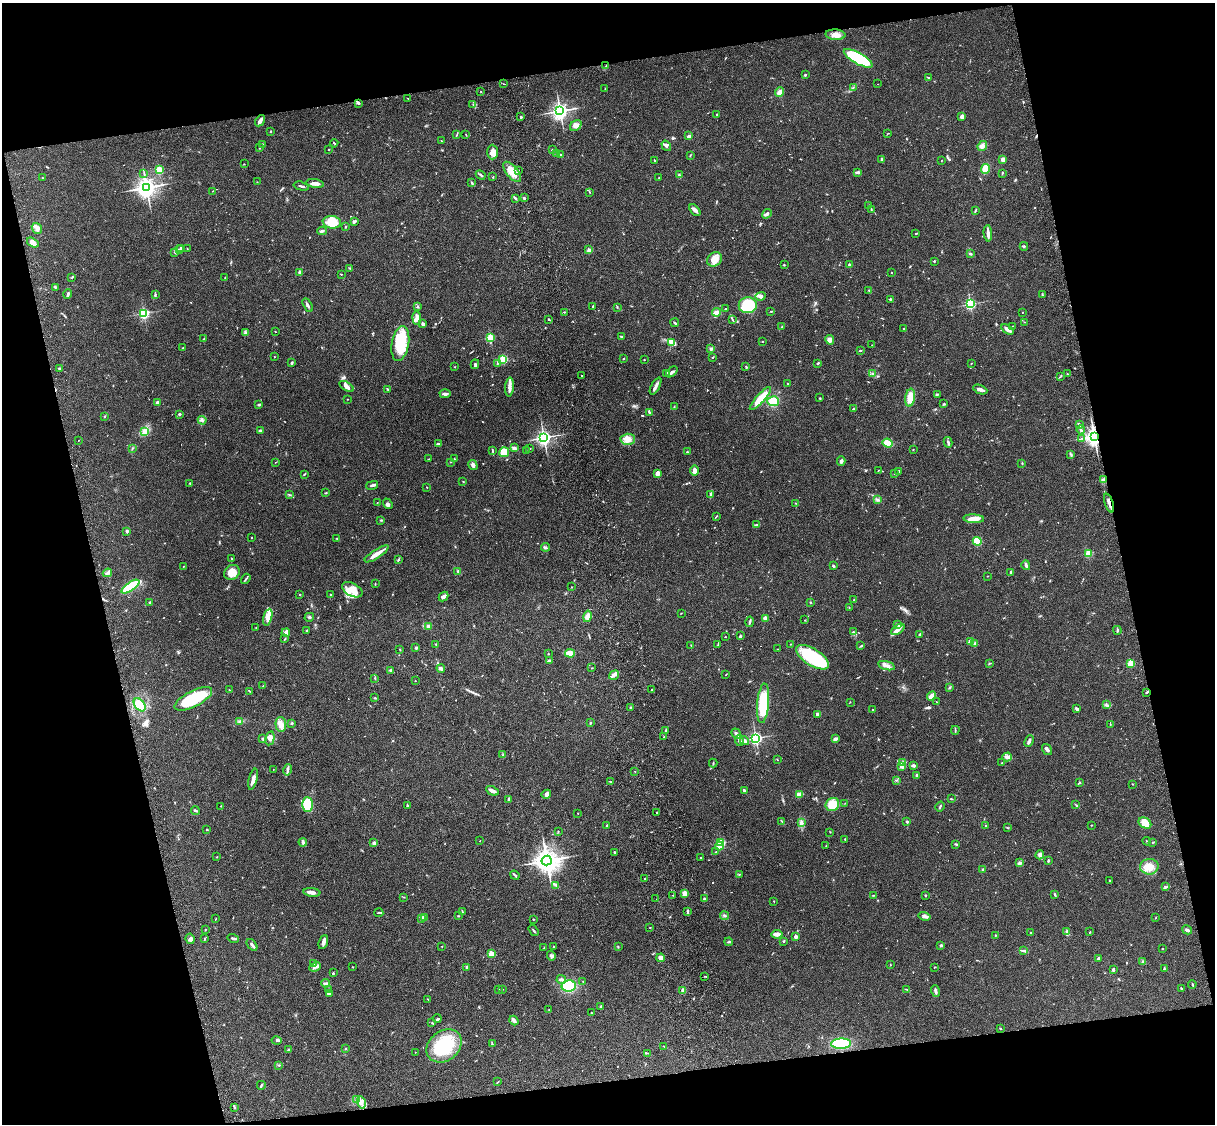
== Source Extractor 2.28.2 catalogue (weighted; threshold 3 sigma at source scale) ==
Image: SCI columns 121-4970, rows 277-4764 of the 5089 x 4927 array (HDU 1 of 3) = the unmasked area's bounding box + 8 px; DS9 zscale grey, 4 x 4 block average (1 PNG px = mean of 4 x 4 image px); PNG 1217 x 1126 px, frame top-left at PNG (2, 3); each listed source drawn as its Kron ellipse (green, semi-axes under 4 px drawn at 4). Shown black and unused: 26% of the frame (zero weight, under 3 of 4 exposures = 6% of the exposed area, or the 3 px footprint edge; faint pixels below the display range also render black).
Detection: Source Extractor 2.28.2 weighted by HDU 2 'WHT'. Background 0.0901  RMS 0.0061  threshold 0.0276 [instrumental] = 3 sigma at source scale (4.5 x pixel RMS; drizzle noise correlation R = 1.50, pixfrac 1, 0.05/0.05 arcsec/px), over >= 5 px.
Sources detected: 692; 2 too faint to see at this stretch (4 x 4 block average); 1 inside a brighter object's white glare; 1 cosmic-ray / hot-pixel residue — neither listed nor drawn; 15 coinciding with a brighter row at this scale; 23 inside a brighter listed object's ellipse — not listed separately; of the other 650, all 500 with FLUX_AUTO >= 1.28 (the completeness limit of this list) listed and drawn (150 fainter detections not listed), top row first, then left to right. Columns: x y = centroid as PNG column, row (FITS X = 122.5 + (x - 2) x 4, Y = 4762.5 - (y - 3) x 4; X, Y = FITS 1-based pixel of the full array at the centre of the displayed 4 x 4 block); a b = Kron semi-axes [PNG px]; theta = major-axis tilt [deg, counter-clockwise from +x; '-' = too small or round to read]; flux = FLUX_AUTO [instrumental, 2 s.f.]
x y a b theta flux
835 35 10 5 -4 30
858 58 16 5 -29 270
606 66 2 2 - 2.2
805 75 2 2 - 7.6
929 77 4 2 - 2.5
504 84 2 2 - 3
878 84 2 2 - 1.5
853 87 2 2 - 1.7
605 89 2 2 - 1.7
481 91 2 2 - 1.8
780 92 5 3 - 19
408 98 2 2 - 1.3
359 103 3 2 - 4.2
473 104 2 2 - 1.4
560 111 3 3 - 1200
717 114 2 2 - 2
962 116 4 3 - 13
521 117 2 2 - 5.7
260 121 6 3 56 14
576 126 6 5 - 16
270 132 3 2 - 2.5
888 133 2 2 - 1.9
457 134 3 2 - 2
466 135 2 2 - 1.7
689 136 3 2 - 4.2
441 141 2 2 - 1.8
334 143 4 2 - 3
263 144 4 2 - 3.7
666 146 5 3 - 7.7
982 146 5 3 - 10
259 148 2 2 - 2
329 149 2 2 - 1.9
552 150 2 2 - 6.5
492 152 7 5 -89 21
556 153 2 2 - 1.8
561 155 3 2 - 4
690 155 2 2 - 1.3
882 159 4 2 - 3.9
1003 159 3 3 - 16
655 160 2 2 - 2.6
942 160 2 2 - 1.4
244 164 2 2 - 1.4
985 169 5 4 - 55
159 170 2 2 - 230
518 171 3 2 - 3
512 172 12 6 -50 57
858 172 4 3 - 5.7
144 173 2 2 - 2
1002 173 3 2 - 2.7
481 175 5 2 - 5.9
679 175 3 2 - 4
493 177 2 2 - 2.1
42 178 2 2 - 1.6
659 178 2 2 - 2
257 182 2 2 - 1.4
315 183 9 3 -9 15
472 183 3 2 - 3.7
301 186 8 2 -14 6.8
146 187 4 4 - 1900
212 191 2 2 - 1.3
590 192 2 2 - 1.6
515 198 4 2 - 4.5
524 198 3 2 - 5.1
868 205 2 2 - 1.6
871 209 2 2 - 1.8
695 210 7 4 -51 12
975 211 3 2 - 2.5
767 214 5 3 - 9.5
332 222 9 6 -8 82
354 222 3 2 - 11
346 227 3 2 - 2.5
37 228 6 4 -51 19
322 231 5 2 - 5.9
916 233 2 2 - 2.4
988 233 8 2 -85 23
33 243 6 4 -35 22
1024 246 4 2 - 3.9
181 248 3 2 - 4.2
187 248 2 2 - 1.3
179 250 3 2 - 3.5
589 250 4 3 - 6.3
175 252 2 2 - 2
970 254 4 2 - 3.5
714 259 8 6 38 33
934 261 2 2 - 2.6
784 265 2 2 - 2.6
849 265 2 2 - 34
350 268 2 2 - 1.7
300 272 2 2 - 38
891 272 2 2 - 1.5
341 274 2 2 - 2
72 277 2 2 - 2.5
225 277 2 2 - 2.1
55 287 4 2 - 3.8
869 290 2 2 - 1.8
68 294 5 2 - 8.7
155 295 3 2 - 3.9
1042 295 3 2 - 2.8
760 296 5 4 - 9.6
890 299 3 2 - 3.7
970 304 2 2 - 600
308 305 7 2 -61 7.5
748 305 9 8 - 220
418 307 3 2 - 2.9
593 307 3 2 - 2.9
617 307 2 2 - 2.3
725 309 2 2 - 3
771 311 3 2 - 1.9
564 312 2 2 - 2.8
716 312 4 2 - 33
1022 312 2 2 - 2.7
144 313 2 2 - 530
417 318 7 3 -88 16
549 319 3 2 - 2.8
732 319 3 2 - 3.5
1024 322 2 2 - 1.4
675 323 4 2 - 4.3
423 324 4 3 - 10
1012 326 2 2 - 1.4
782 327 4 2 - 2.3
904 329 2 2 - 3.1
1008 329 7 3 -33 16
275 331 2 2 - 2.1
245 332 3 3 - 5.5
621 337 2 2 - 4.5
204 338 3 2 - 1.8
490 338 2 2 - 240
830 340 5 4 - 17
762 341 2 2 - 1.4
671 342 4 3 - 36
400 343 18 8 80 140
872 345 2 2 - 1.4
183 348 2 2 - 1.5
711 349 3 2 - 3.8
861 350 2 2 - 2.2
274 357 2 2 - 1.3
712 358 2 2 - 2
503 359 2 2 - 240
623 359 2 2 - 4.1
644 360 2 2 - 1.9
292 363 3 2 - 4.7
818 363 3 2 - 2.9
971 363 2 2 - 1.4
475 364 5 3 - 5.7
497 364 2 2 - 2.1
746 366 2 2 - 3
455 367 2 2 - 1.6
59 369 2 2 - 5.9
672 372 7 2 40 7.6
666 373 4 2 - 3.8
873 374 3 2 - 4
1067 374 3 2 - 3.2
582 376 2 2 - 2.7
1060 377 2 2 - 1.4
787 383 2 2 - 2
346 386 8 3 -33 14
656 386 9 2 61 14
509 387 9 3 86 23
387 389 4 2 - 2.7
980 390 7 3 -22 15
445 394 6 3 3 9.6
937 394 3 2 - 3.4
760 398 15 4 48 93
820 398 2 2 - 2
910 398 9 4 82 47
347 399 2 2 - 1.3
773 401 6 5 - 52
157 403 2 2 - 18
944 404 3 2 - 3.1
259 405 3 2 - 3.9
674 407 3 2 - 2.8
853 409 2 2 - 2.9
649 412 3 2 - 4.3
179 414 2 2 - 16
104 416 3 2 - 3.4
202 420 4 2 - 6.5
1079 425 3 2 - 7.1
261 430 3 2 - 4
1081 430 4 2 - 5.7
145 431 2 2 - 5
1094 436 3 3 - 1500
544 438 3 3 - 1200
1082 438 2 2 - 1.4
628 439 7 5 2 23
78 440 2 2 - 1.5
948 442 5 3 - 7
888 443 5 3 - 44
438 444 4 2 - 9.7
132 448 3 2 - 2.5
514 448 3 3 - 11
530 449 3 2 - 1.5
913 449 2 2 - 1.3
492 451 4 2 - 4
527 451 2 2 - 1.7
504 452 5 5 - 71
687 452 2 2 - 6.6
1071 455 2 2 - 2.2
429 459 3 2 - 2.1
454 459 3 2 - 2.7
841 461 4 3 - 9.9
276 462 2 2 - 1.3
450 462 2 2 - 1.3
1022 463 2 2 - 2.4
473 465 5 3 - 11
879 470 2 2 - 1.8
695 471 5 4 - 17
899 472 3 3 - 6.3
658 473 4 3 - 20
304 474 3 2 - 2.6
895 474 3 2 - 1.5
1104 479 4 2 - 7.4
463 481 3 2 - 1.3
190 483 3 2 - 2
372 485 6 3 14 8
427 487 2 2 - 1.4
326 493 2 2 - 2.4
289 494 2 2 - 1.4
711 494 4 3 - 6.2
877 499 4 2 - 5.6
377 503 2 2 - 1.5
796 503 2 2 - 1.4
1109 503 10 2 -71 18
388 504 5 3 - 7.6
716 516 3 2 - 2.4
974 519 10 4 -3 32
381 520 2 2 - 2
757 525 4 2 - 5.6
127 531 2 2 - 24
252 538 2 2 - 2.1
337 539 2 2 - 2.1
977 541 4 4 - 77
545 547 4 2 - 5.2
1088 553 2 2 - 220
377 554 14 3 33 40
231 558 2 2 - 1.9
398 560 3 2 - 2.7
1026 565 5 3 - 7.6
184 566 3 2 - 1.8
833 566 2 2 - 13
458 571 3 2 - 4.8
232 572 8 7 - 44
1010 572 3 2 - 3.2
107 573 5 3 - 7.4
987 576 2 2 - 1.6
246 579 5 2 - 5
375 583 2 2 - 2
130 587 10 3 34 260
572 587 2 2 - 1.9
352 590 11 6 -28 63
299 594 2 2 - 1.5
330 595 3 2 - 2.5
443 597 5 3 - 14
854 600 2 2 - 2
810 602 2 2 - 3.1
150 603 2 2 - 5.9
849 607 2 2 - 1.7
681 613 2 2 - 1.8
587 616 6 3 76 19
268 617 8 4 77 43
309 617 5 2 - 4.5
765 618 3 2 - 23
805 620 2 2 - 1.4
750 622 5 2 - 7
898 625 4 2 - 7.3
429 626 3 3 - 11
256 628 2 2 - 2.3
898 629 8 4 35 16
1117 630 4 2 - 4.1
307 631 2 2 - 4.4
853 632 4 2 - 4
286 633 4 3 - 21
920 634 2 2 - 5.8
740 636 3 2 - 1.9
725 637 2 2 - 1.8
285 639 2 2 - 1.7
970 642 2 2 - 48
436 644 3 2 - 3.1
718 644 4 2 - 3.6
791 644 2 2 - 1.9
975 644 3 2 - 11
691 645 3 2 - 1.5
861 646 3 2 - 3.6
416 648 3 2 - 3.9
778 649 2 2 - 1.3
400 650 2 2 - 2.4
570 653 5 3 - 41
548 654 2 2 - 2.9
812 657 18 8 -32 270
549 660 4 2 - 6.2
989 663 3 2 - 2
1130 663 2 2 - 200
887 666 9 3 -15 14
441 668 4 3 - 7
592 668 2 2 - 1.8
391 670 3 2 - 4.2
614 675 5 2 - 8.7
726 675 3 2 - 1.9
375 679 2 2 - 1.7
415 681 2 2 - 1.5
263 686 2 2 - 1.5
949 687 2 2 - 1.9
229 690 2 2 - 1.6
652 690 2 2 - 3
249 691 2 2 - 1.7
1147 692 3 2 - 4.4
931 696 5 3 - 21
375 698 2 2 - 2.3
193 699 20 8 27 210
936 701 2 2 - 1.4
850 702 2 2 - 1.4
763 703 20 6 85 170
140 705 7 5 -52 82
1107 705 3 2 - 4.1
630 708 4 2 - 3.4
1077 709 3 2 - 7.5
873 710 2 2 - 2.8
817 714 2 2 - 20
240 721 4 3 - 5.4
292 723 2 2 - 3.8
590 723 3 2 - 3.8
281 724 7 5 -87 27
1110 724 2 2 - 1.7
955 730 4 2 - 3.7
666 731 2 2 - 1.7
736 734 5 3 - 12
664 737 2 2 - 2.9
262 738 2 2 - 1.4
270 738 7 4 77 15
756 738 2 2 - 830
835 739 3 2 - 12
744 740 5 3 - 8.6
739 741 5 2 - 17
1029 741 6 2 66 11
1047 749 6 3 -54 11
503 755 2 2 - 1.6
1007 757 5 3 - 8.9
777 759 2 2 - 1.6
713 763 4 2 - 3
902 763 3 2 - 4.5
1002 763 2 2 - 1.4
913 765 4 3 - 7.6
902 766 2 2 - 61
273 770 2 2 - 1.4
288 770 6 3 77 8.4
635 771 2 2 - 1.3
917 775 3 2 - 8.2
253 779 11 3 77 17
896 780 2 2 - 1.8
610 781 3 2 - 1.9
1080 782 3 2 - 1.6
1132 784 2 2 - 2.2
744 790 3 2 - 11
492 791 7 2 -26 21
546 794 5 4 - 13
799 794 3 3 - 16
509 799 3 2 - 8.5
951 799 3 2 - 3.1
845 803 3 2 - 1.8
308 804 7 5 -89 170
832 804 7 6 - 63
1076 805 3 2 - 1.9
221 806 2 2 - 1.5
408 806 2 2 - 4.1
940 806 5 2 - 4.6
195 811 4 2 - 5.7
657 812 2 2 - 2.6
578 813 2 2 - 1.5
782 821 3 2 - 2.3
907 822 2 2 - 18
801 823 4 3 - 6.4
1145 823 7 5 -33 41
607 825 2 2 - 3.2
985 825 2 2 - 2
1091 825 3 2 - 1.7
1007 828 3 2 - 1.7
207 830 2 2 - 2.3
558 831 2 2 - 1.6
830 832 2 2 - 1.4
845 839 3 2 - 2.7
480 841 2 2 - 1.3
1147 841 4 2 - 3.4
303 842 4 2 - 7.5
1153 842 2 2 - 2.1
374 843 2 2 - 27
721 843 2 2 - 340
956 844 3 2 - 3.8
719 846 4 4 - 26
826 846 2 2 - 1.3
614 852 2 2 - 3.1
716 852 2 2 - 1.5
1040 855 4 3 - 9.7
217 857 2 2 - 1.6
700 858 2 2 - 4.9
547 861 5 5 - 3100
1048 861 2 2 - 5.8
1020 863 3 2 - 4.3
1149 867 9 8 - 40
983 870 3 3 - 4.6
739 874 2 2 - 1.6
515 875 5 2 - 5.2
645 878 2 2 - 4.1
1110 881 2 2 - 2.3
556 885 4 3 - 6.1
1165 887 3 2 - 3.8
312 892 8 3 -7 18
684 893 2 2 - 110
673 895 2 2 - 1.5
873 895 2 2 - 1.9
925 895 2 2 - 4
1054 895 2 2 - 1.7
403 897 2 2 - 1.6
656 899 2 2 - 2.8
704 899 2 2 - 13
774 901 2 2 - 1.7
462 911 4 2 - 3.2
687 911 4 2 - 5
379 913 4 2 - 3.5
458 916 2 2 - 2.3
724 916 4 2 - 5.2
925 916 6 3 -13 9
425 917 3 2 - 4.8
216 918 2 2 - 1.9
422 918 3 2 - 3.3
1156 918 2 2 - 1.4
533 919 2 2 - 2.4
650 927 2 2 - 3.5
205 930 3 2 - 1.9
533 930 6 2 -56 4.1
1187 930 5 3 - 11
1031 932 2 2 - 1.3
1067 932 3 3 - 4.7
1090 932 2 2 - 2.2
777 934 5 3 - 20
995 935 2 2 - 1.7
796 937 2 2 - 42
233 938 6 2 -15 8
190 939 5 4 - 12
205 939 2 2 - 2.6
784 941 2 2 - 2.6
323 942 7 3 70 16
729 942 4 2 - 3.5
252 945 7 2 -53 8.6
941 945 2 2 - 6.1
442 946 2 2 - 1.3
553 947 2 2 - 2.8
618 947 3 2 - 2.2
544 948 2 2 - 1.4
1162 949 2 2 - 1.6
1023 951 3 2 - 4.7
491 954 2 2 - 120
551 956 5 3 - 6.6
661 958 4 4 - 20
1098 958 3 2 - 5.4
1143 962 2 2 - 2.7
314 963 2 2 - 2.5
890 965 2 2 - 1.4
315 967 6 3 26 10
352 967 2 2 - 2.1
467 967 4 2 - 3.6
934 967 2 2 - 1.9
1164 968 4 2 - 3.2
1113 970 2 2 - 29
333 973 3 2 - 2.5
704 976 3 2 - 2.2
561 979 5 3 - 9
583 981 2 2 - 1.7
326 983 4 2 - 4.3
1192 984 4 2 - 2.9
569 986 7 5 9 160
1181 988 3 2 - 3.3
328 989 2 2 - 1.6
499 989 2 2 - 6.6
906 989 3 2 - 2.6
502 990 2 2 - 1.5
682 991 3 2 - 11
935 991 6 3 -75 8.4
329 994 2 2 - 2.5
428 999 2 2 - 1.8
601 1006 3 3 - 5.3
549 1010 2 2 - 1.5
591 1013 2 2 - 2.8
437 1019 4 2 - 4.9
514 1020 5 3 - 14
432 1022 2 2 - 1.8
1000 1028 3 2 - 2.8
277 1040 5 2 - 4.7
492 1044 3 2 - 3.1
841 1044 10 5 2 140
444 1046 19 15 40 200
664 1046 3 2 - 1.7
345 1049 2 2 - 2.3
288 1050 3 2 - 2.7
415 1052 2 2 - 1.5
648 1053 2 2 - 2
279 1065 2 2 - 2.1
497 1082 3 2 - 2.1
261 1085 4 2 - 5.2
357 1099 3 2 - 5.2
361 1102 6 4 -76 15
235 1108 2 2 - 2.3
Overlapping masked pixels (flux is a lower limit): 4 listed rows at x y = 1094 436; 1104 479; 1109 503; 1147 692
Diffuse or blended objects may show on this block-average render without a row.